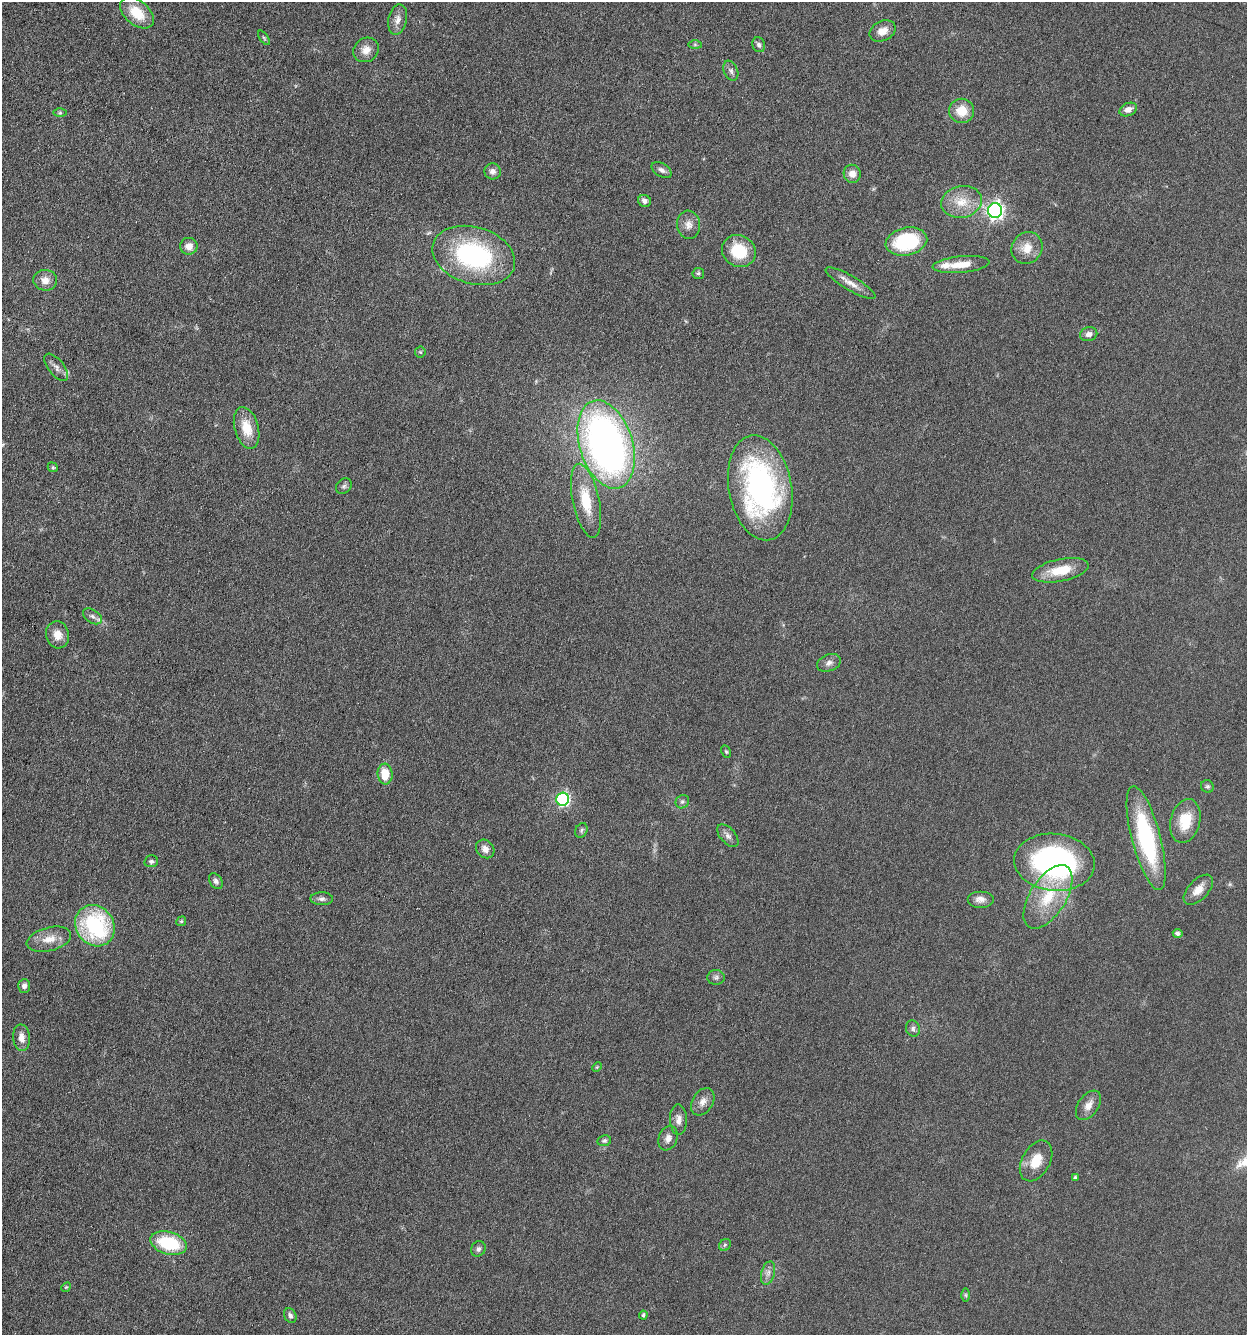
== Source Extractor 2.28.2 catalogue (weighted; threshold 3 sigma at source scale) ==
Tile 11 of 4 x 4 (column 3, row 3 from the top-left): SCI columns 2754-3998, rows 1342-2674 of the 5376 x 5350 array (HDU 1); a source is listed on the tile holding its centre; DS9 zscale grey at full resolution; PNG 1249 x 1337 px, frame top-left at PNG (2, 2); each listed source drawn as its Kron ellipse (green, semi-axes under 4 px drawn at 4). Shown black and unused: <1% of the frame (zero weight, under 3 of 6 exposures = <1% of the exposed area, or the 3 px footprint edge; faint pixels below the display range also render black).
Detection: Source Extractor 2.28.2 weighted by HDU 2 'WHT'; one run over the whole footprint, this tile lists its part. Background 0.0957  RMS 0.0067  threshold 0.0276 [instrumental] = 3 sigma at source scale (4.09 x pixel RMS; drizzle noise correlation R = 1.36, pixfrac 0.8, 0.05/0.05 arcsec/px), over >= 5 px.
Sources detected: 82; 1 inside a brighter listed object's ellipse — not listed separately; the other 81 listed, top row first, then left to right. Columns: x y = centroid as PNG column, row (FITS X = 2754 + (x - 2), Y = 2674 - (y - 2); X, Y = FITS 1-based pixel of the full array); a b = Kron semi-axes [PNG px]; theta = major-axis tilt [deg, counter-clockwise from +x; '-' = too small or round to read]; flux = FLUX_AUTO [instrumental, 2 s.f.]
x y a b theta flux
137 13 19 12 -40 15
398 20 15 9 78 4.2
883 31 14 9 25 5.9
264 38 8 4 -54 0.89
695 45 7 4 -1 0.9
759 45 7 6 - 1.8
366 50 13 11 37 5.6
731 71 10 7 -67 2.1
1128 109 9 6 23 3.9
962 111 12 12 - 11
60 113 6 4 0 0.96
662 170 11 6 -31 2.3
493 171 8 8 - 2.8
852 174 9 8 - 5
645 201 6 6 - 2.2
961 202 20 15 11 12
995 211 7 7 - 220
688 225 14 11 -82 4.7
906 241 21 14 12 43
189 246 8 8 - 4.8
1027 248 16 15 - 8.9
739 251 17 15 -33 20
474 255 42 28 -16 84
961 265 28 8 6 10
698 273 6 5 - 1.1
45 280 12 10 -7 5.4
851 283 28 7 -30 5.8
1089 334 9 7 19 3
420 352 5 5 - 0.72
56 367 16 8 -51 3.1
247 428 21 12 -75 12
606 445 45 26 -73 300
53 467 5 4 - 0.71
344 486 9 6 46 1.5
760 488 53 31 -80 140
586 501 37 13 -78 19
1060 570 29 11 12 16
92 616 10 6 -33 2.4
57 635 14 11 -77 6
829 663 12 8 22 2.8
726 752 6 4 -62 0.86
385 774 10 7 -85 11
1207 786 6 6 - 1.3
563 799 6 6 - 96
682 802 7 6 - 1.5
1185 821 22 14 76 16
581 830 8 5 66 1.3
728 836 13 7 -48 2.7
1146 838 53 14 -75 64
485 849 10 8 -46 3.7
151 861 7 6 - 1.5
1054 862 40 28 -6 150
216 881 9 6 -56 1.9
1198 890 18 10 47 6.5
1048 897 36 18 58 25
322 899 11 6 -1 2.1
980 899 13 8 0 3.6
181 921 5 4 - 0.93
95 926 21 18 -54 61
1178 933 5 4 - 1.8
49 939 23 11 14 8.7
716 977 9 7 0 1.7
24 986 7 6 - 2.7
913 1029 8 7 - 1.8
21 1038 13 8 -85 4.8
597 1067 5 4 - 0.69
703 1102 15 10 58 4.5
1088 1105 17 10 55 5.3
678 1120 15 8 -88 3.9
668 1138 12 9 67 3.5
604 1141 7 5 11 1.2
1036 1161 22 14 61 11
1075 1177 3 3 - 0.98
169 1243 18 11 -16 35
725 1245 6 5 - 0.91
478 1249 8 7 - 1.8
768 1273 12 6 75 2.9
66 1287 5 4 - 0.6
966 1295 6 4 -89 0.91
643 1315 4 4 - 1.1
290 1316 8 6 -64 2.1